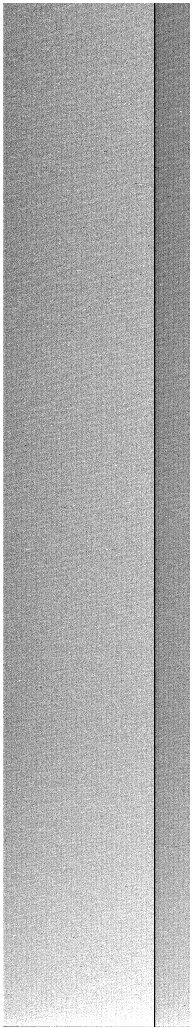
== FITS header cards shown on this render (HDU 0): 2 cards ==
NAXIS1  =                  375 / length of data axis 1
NAXIS2  =                 2048 / length of data axis 2

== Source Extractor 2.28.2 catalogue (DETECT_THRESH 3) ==
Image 375 x 2048 px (HDU 0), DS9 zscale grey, zoomed out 1/2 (1 PNG px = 2 x 2 image px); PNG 192 x 1028 px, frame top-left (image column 2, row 2047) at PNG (3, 3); no overlay
Background 824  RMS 2.7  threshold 8.11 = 3 sigma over >= 5 px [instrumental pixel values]
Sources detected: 6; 4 cannot appear on this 1/2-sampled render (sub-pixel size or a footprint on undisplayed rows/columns) and are not listed; the other 2 listed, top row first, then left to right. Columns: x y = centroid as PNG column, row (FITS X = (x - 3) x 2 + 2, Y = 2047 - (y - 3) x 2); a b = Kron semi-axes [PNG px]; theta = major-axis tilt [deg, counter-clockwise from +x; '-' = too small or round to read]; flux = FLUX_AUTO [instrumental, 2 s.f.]
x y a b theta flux
117 654 2 1 - 1900
81 745 2 1 - 2100
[4 sub-pixel or undisplayed-footprint detections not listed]